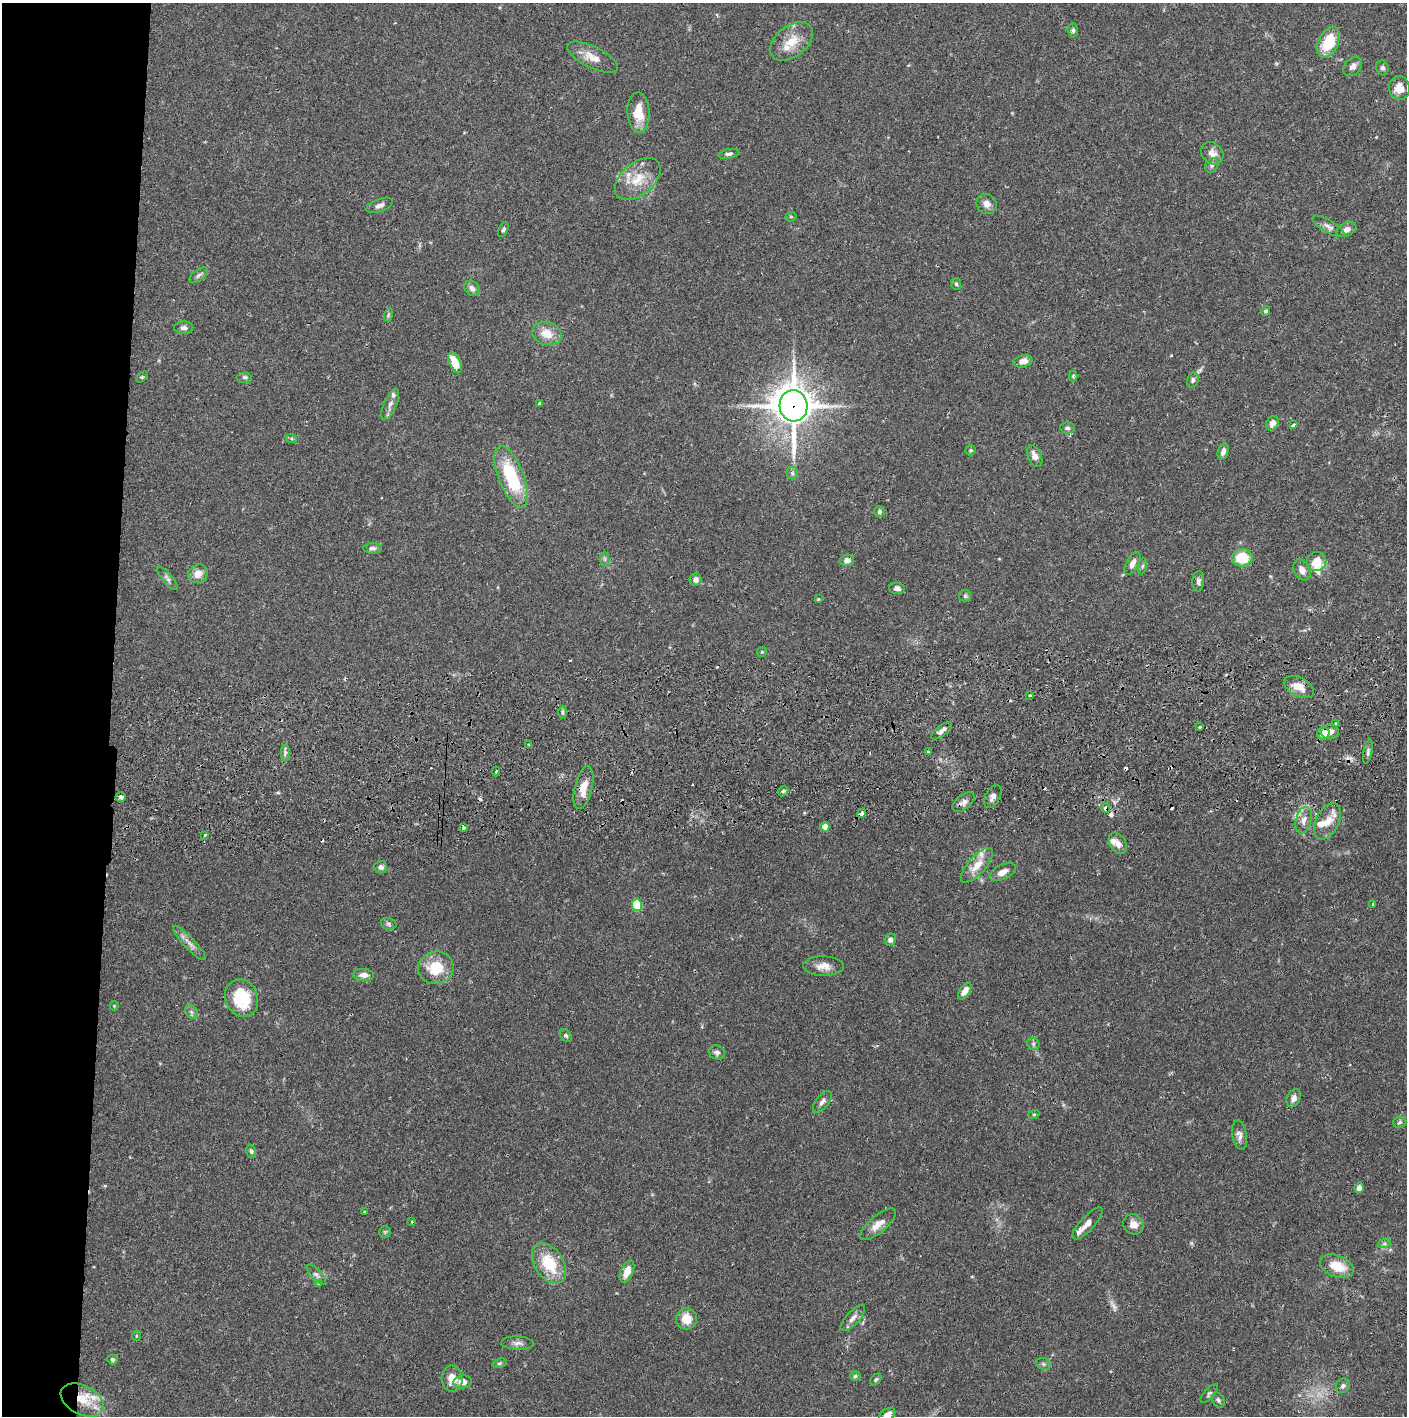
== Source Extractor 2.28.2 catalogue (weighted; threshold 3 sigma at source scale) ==
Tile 4 of 3 x 3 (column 1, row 2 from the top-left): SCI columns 5-1409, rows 1472-2885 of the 4227 x 4357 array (HDU 1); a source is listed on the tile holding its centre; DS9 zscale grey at full resolution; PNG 1409 x 1418 px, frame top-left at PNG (2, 3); each listed source drawn as its Kron ellipse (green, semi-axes under 4 px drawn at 4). Shown black and unused: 8% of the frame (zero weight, under 2 of 3 exposures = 3% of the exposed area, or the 3 px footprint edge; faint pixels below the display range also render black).
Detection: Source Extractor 2.28.2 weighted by HDU 2 'WHT'; one run over the whole footprint, this tile lists its part. Background 0.0679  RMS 0.0049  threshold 0.0219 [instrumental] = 3 sigma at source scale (4.5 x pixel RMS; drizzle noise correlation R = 1.50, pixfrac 1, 0.05/0.05 arcsec/px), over >= 5 px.
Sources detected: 162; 2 too faint to see at this stretch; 1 inside a brighter object's white glare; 11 cosmic-ray / hot-pixel residue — neither listed nor drawn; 9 inside a brighter listed object's ellipse — not listed separately; the other 139 listed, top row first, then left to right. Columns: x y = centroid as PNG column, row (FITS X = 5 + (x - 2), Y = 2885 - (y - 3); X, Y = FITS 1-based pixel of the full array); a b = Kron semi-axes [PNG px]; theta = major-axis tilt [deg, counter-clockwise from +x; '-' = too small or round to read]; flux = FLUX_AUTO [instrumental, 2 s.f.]
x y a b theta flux
1073 30 7 5 -86 1.1
791 41 24 15 37 9.8
1328 42 16 10 65 17
592 57 28 10 -26 6.5
1353 66 11 8 49 2.3
1382 68 7 6 - 1.3
1399 88 12 10 -84 5.5
638 113 20 11 -87 9.7
1212 153 12 10 -46 3.7
729 154 10 4 10 1.3
1212 165 8 6 58 1.2
638 179 26 16 40 12
987 204 11 9 -46 3.1
380 205 14 6 21 2
791 217 5 5 - 0.66
1328 226 18 6 -30 2.4
503 230 8 4 64 0.87
1346 230 10 6 23 2.9
199 275 10 5 38 1.4
956 284 6 5 - 0.75
472 288 8 6 -45 2.4
1265 311 5 4 - 0.84
388 315 7 4 72 0.73
184 328 9 6 0 1.7
547 334 15 11 -16 7.2
1023 361 9 6 13 3.9
455 363 11 5 -65 8.8
1073 376 5 3 - 0.94
142 377 6 4 44 0.63
245 377 8 5 0 1
1193 380 8 5 74 1.3
390 404 17 6 67 2.6
540 404 4 3 - 1
793 406 16 14 -86 1100
1272 423 8 6 61 2.9
1293 425 4 3 - 2.1
1067 428 7 5 -2 1.1
291 438 6 4 -19 0.64
970 450 5 5 - 0.82
1223 451 8 5 74 2.1
1035 456 11 6 -66 3.2
792 473 6 5 - 1
511 477 33 12 -69 30
879 512 5 5 - 1.1
373 548 9 5 0 1.5
1242 558 10 8 6 14
605 559 7 4 -90 0.96
847 560 7 5 16 2.5
1317 562 10 9 - 8.2
1132 563 12 6 61 2.7
1142 566 8 4 81 0.88
1302 570 11 8 -61 3.1
198 574 10 9 - 4.9
167 578 14 5 -50 1.5
695 580 6 6 - 2.3
1198 581 10 6 86 1.5
897 588 8 6 -5 1.9
965 596 6 6 - 0.9
818 599 3 3 - 0.69
762 652 5 4 - 0.59
1299 687 16 9 -27 6
1029 696 3 3 - 1.1
562 712 6 4 -90 0.87
1335 724 3 3 - 1.1
1200 727 3 3 - 0.47
942 731 12 5 38 2.1
1330 732 9 7 5 3.5
1323 734 6 6 - 5.3
528 744 3 2 - 0.55
285 752 8 4 90 1.2
928 752 3 3 - 0.63
1368 752 12 4 77 1.3
496 771 5 3 - 3.3
583 788 22 8 77 6.7
783 791 6 4 45 0.85
121 797 5 4 - 1.2
993 797 12 7 61 2.4
964 802 13 7 37 2.6
1105 808 5 4 - 3.4
862 813 5 3 - 3
1304 820 13 7 76 3.5
1327 821 19 11 65 6
463 827 4 3 - 2
825 827 4 4 - 7.4
205 835 3 3 - 0.5
1118 843 11 8 -57 3.1
977 865 22 9 49 7.5
381 867 6 6 - 2
1003 872 14 7 25 3.4
1373 904 3 3 - 0.93
637 905 6 5 - 16
389 924 8 6 -17 1.2
890 940 6 5 - 1.8
189 943 22 5 -46 3.3
823 966 20 10 -1 4.9
436 968 18 16 16 15
364 975 10 6 -3 3
965 991 9 5 57 3.4
242 998 19 16 -68 22
114 1006 4 4 - 0.43
191 1012 7 5 -46 1.2
566 1035 7 5 -49 0.83
1033 1044 7 5 -47 1.1
717 1052 8 7 - 1.6
1294 1098 9 6 65 2.4
822 1102 13 6 53 2
1034 1114 6 3 19 0.55
1400 1122 7 5 15 0.94
1239 1135 15 7 -80 2.4
251 1151 7 5 -74 0.85
1359 1188 5 4 - 2.4
365 1212 3 3 - 0.44
412 1222 3 2 - 0.41
1087 1223 21 7 47 3.6
878 1224 22 8 40 4.7
1133 1224 10 9 - 4
385 1232 6 6 - 0.84
1384 1244 7 4 18 1
549 1263 22 14 -56 18
1337 1266 17 11 -20 10
627 1272 11 6 67 5.2
316 1275 12 5 -47 1.4
318 1283 3 3 - 0.56
853 1318 16 6 47 2.6
686 1319 10 10 - 7.3
136 1336 5 3 - 0.47
518 1343 16 6 -3 2.3
112 1360 5 5 - 1
499 1363 7 4 19 0.82
1043 1364 7 5 -22 1.1
855 1376 5 4 - 0.84
452 1379 13 10 -85 5.9
876 1380 7 4 48 0.78
463 1382 9 6 8 4.2
1343 1386 7 6 - 1.5
1209 1394 11 4 49 1.1
82 1400 23 14 -27 11
1218 1400 8 6 -62 1.1
887 1415 9 6 37 3.8
Overlapping masked pixels (flux is a lower limit): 3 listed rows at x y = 793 406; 1105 808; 862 813
Isophote crosses this tile's border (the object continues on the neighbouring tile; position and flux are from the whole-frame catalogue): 1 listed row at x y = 887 1415